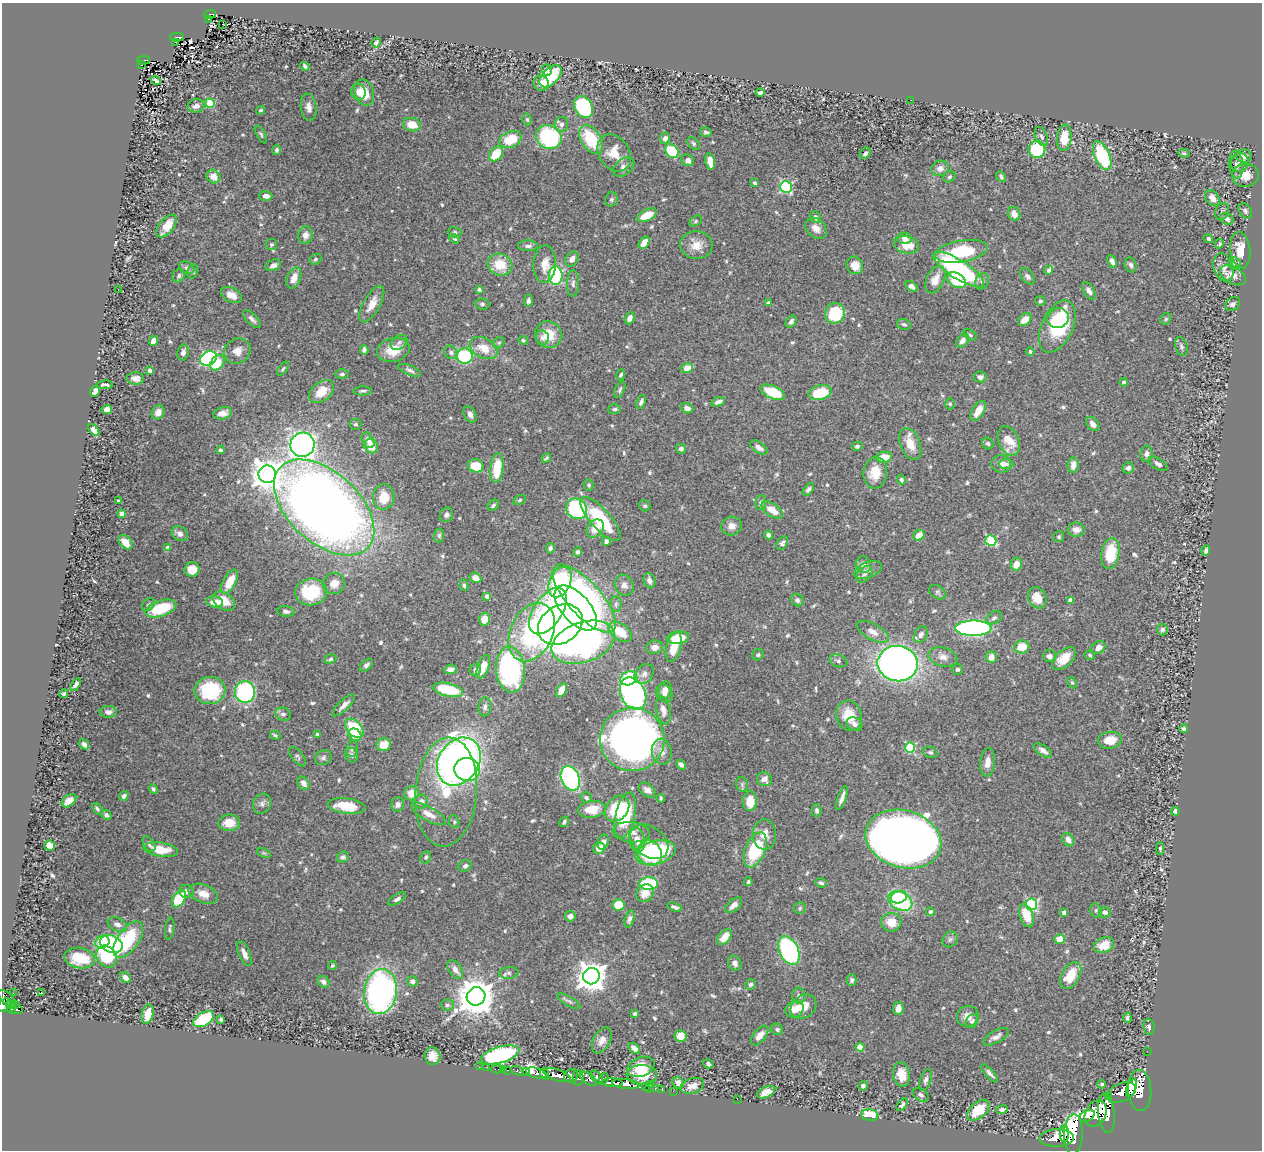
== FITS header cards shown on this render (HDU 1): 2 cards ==
NAXIS1  =                 1260
NAXIS2  =                 1148

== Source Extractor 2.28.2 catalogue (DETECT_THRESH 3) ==
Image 1260 x 1148 px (HDU 1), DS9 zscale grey, 1 PNG px = 1 image px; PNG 1264 x 1152 px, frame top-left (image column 1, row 1148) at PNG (2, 3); each listed source drawn as its Kron ellipse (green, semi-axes under 4 px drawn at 4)
Background 1.01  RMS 0.026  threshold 0.0778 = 3 sigma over >= 5 px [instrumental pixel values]
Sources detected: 636; of the 636, the 500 brightest by FLUX_AUTO listed and drawn (136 fainter detections omitted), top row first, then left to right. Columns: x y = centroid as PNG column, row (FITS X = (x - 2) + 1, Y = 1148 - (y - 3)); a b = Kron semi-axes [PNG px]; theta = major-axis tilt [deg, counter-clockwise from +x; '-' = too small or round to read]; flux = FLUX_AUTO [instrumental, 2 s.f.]
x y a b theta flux
210 14 6 3 5 60
208 19 3 2 - 12
223 24 2 2 - 2.8
177 37 7 3 0 62
175 42 3 2 - 8.8
376 42 5 4 - 3.4
143 60 6 3 2 90
141 65 3 2 - 15
305 66 5 3 - 3.5
547 70 5 5 - 5.9
550 76 13 8 46 89
156 80 5 3 - 5.2
541 83 8 7 - 13
358 92 8 7 - 8.6
364 93 13 9 -72 34
760 93 4 3 - 5.1
910 100 2 2 - 41
210 103 5 4 - 95
196 106 8 6 9 11
309 107 14 8 -82 11
583 107 12 8 -57 180
261 110 5 4 - 3.6
527 119 6 4 -75 3.1
561 124 7 6 - 6.4
412 125 9 6 -13 31
706 132 6 4 -15 3.7
261 134 10 4 -61 3.4
549 137 13 11 -32 190
1041 137 10 6 -68 5.8
665 138 6 5 - 7.1
1064 138 13 7 84 37
510 139 11 8 25 47
591 140 16 9 -56 87
693 143 7 5 -47 3.4
1037 149 8 8 - 98
277 150 5 4 - 4
672 151 8 6 -47 75
614 153 20 15 -54 33
865 153 6 4 47 4.8
1184 153 6 4 -7 3.3
496 154 8 6 50 50
1102 156 15 7 -66 120
1244 156 7 6 - 11
688 160 6 6 - 7.3
710 161 8 5 -77 21
1240 162 9 9 - 8.5
1236 165 14 7 -85 7.2
624 167 12 8 39 8.5
940 168 9 7 19 9.9
1245 175 13 11 4 27
213 177 7 6 - 17
949 177 6 5 - 3.4
1001 177 6 4 -49 3.3
755 183 4 4 - 3.1
786 187 6 5 - 210
266 196 6 5 - 9.4
1212 198 8 6 -52 12
611 199 7 6 - 3.5
1245 211 8 6 -54 5.5
1222 212 9 6 67 4.5
1014 214 7 6 - 15
647 215 11 5 26 31
815 217 6 5 - 6.5
1227 219 7 5 -34 7.6
696 221 7 5 29 3
166 226 13 7 49 34
816 228 12 9 -43 14
455 232 7 5 -1 3.5
305 235 9 7 79 11
905 238 7 5 -9 9.2
454 239 6 4 -37 3
1208 239 5 4 - 4.1
644 243 7 4 55 20
1219 244 5 3 - 2.9
271 245 5 5 - 3.3
696 245 16 14 -4 25
906 245 13 8 -12 33
528 246 10 5 -1 6.3
1240 250 18 10 -83 35
962 251 27 11 10 110
315 259 6 5 - 3.3
572 259 8 6 60 9.7
1112 261 7 4 -66 7.9
1234 263 6 6 - 3.6
545 264 19 11 88 24
273 265 8 5 25 7.3
500 265 12 11 - 45
855 265 9 8 - 20
1131 265 7 6 - 5.3
1223 267 14 9 -71 16
187 268 8 6 -26 5.1
959 269 29 9 -33 270
1049 270 5 4 - 6.4
193 271 7 5 67 4
556 275 9 7 -89 210
1233 275 14 8 -31 15
179 276 7 5 56 3.9
1027 276 9 6 -52 6.1
294 278 11 6 69 14
935 280 14 8 63 23
956 280 10 7 -33 54
982 281 8 6 67 5.9
573 283 13 6 89 6.3
911 286 7 4 -34 7.5
479 289 3 3 - 4.6
118 290 2 2 - 5.2
1089 291 9 5 -56 8.8
231 295 11 7 -27 15
528 301 6 4 82 4.6
1040 301 5 4 - 2.9
769 303 4 4 - 4.3
372 304 20 8 60 22
482 304 7 5 -4 3.7
1233 304 8 6 34 6.2
835 313 10 9 - 91
630 318 6 5 - 9
1058 318 11 10 - 35
252 319 11 5 -46 6.9
1166 319 6 5 - 2.9
1025 320 7 5 40 17
791 321 6 4 53 6.3
904 324 7 5 -12 4
1057 326 28 15 65 150
548 335 13 13 - 38
970 335 7 4 -31 3.2
542 338 7 6 - 6.7
523 340 5 4 - 2.8
153 341 5 4 - 11
962 341 7 5 50 8.4
399 342 9 6 38 6
499 343 6 5 - 2.8
1181 346 10 6 -72 4.6
484 348 15 10 -27 30
364 350 4 4 - 7.3
393 350 16 11 15 38
237 351 14 12 36 17
451 352 7 6 - 5.5
1030 352 4 4 - 4
183 353 8 5 77 7.7
465 356 8 7 - 110
208 358 9 7 28 310
217 363 9 6 49 39
687 368 6 5 - 19
283 369 8 4 53 3
150 370 4 3 - 4.9
410 370 12 4 -23 5.6
342 374 7 5 0 4.6
621 375 5 4 - 3
980 377 7 5 -10 6.1
135 378 9 6 0 11
1124 382 4 3 - 3.4
105 385 8 3 1 5.5
620 390 9 5 67 3.9
95 391 6 4 58 8.8
321 391 14 9 39 34
363 391 9 4 2 4.2
773 392 13 6 -23 65
820 392 12 7 13 67
641 402 7 4 70 5.4
718 402 7 4 19 7.9
950 404 5 4 - 2.9
687 408 6 5 - 6.2
107 409 5 4 - 11
614 409 6 5 - 4.4
978 411 11 6 57 21
158 412 7 6 - 9.9
223 413 9 6 15 11
470 414 9 5 -63 8.3
355 424 6 5 - 3.9
1093 424 8 5 -51 9.2
94 430 7 4 -51 12
368 440 8 5 -60 11
1009 441 15 10 -66 33
988 443 6 5 - 4.3
910 444 17 9 -68 29
302 445 12 12 - 910
371 446 7 6 - 25
857 446 5 4 - 3.6
759 448 10 5 -33 7.3
681 449 5 5 - 5.7
220 450 4 4 - 3.6
1147 454 8 6 86 6.1
884 457 8 5 9 28
546 458 5 3 - 3
1001 464 10 8 -7 10
1006 464 7 4 -1 4.3
1158 464 10 5 -33 6.8
1073 465 7 5 87 12
476 466 8 6 -15 43
497 468 15 6 84 60
1128 468 6 5 - 7.3
875 473 16 12 84 35
267 474 9 9 - 2200
901 480 5 4 - 4.1
589 485 6 4 -63 3.1
808 489 7 4 51 5.1
384 497 13 10 84 36
520 500 7 4 28 3
119 501 3 3 - 4
761 503 7 5 86 4.7
493 505 6 4 42 4.2
645 506 6 5 - 3.1
324 507 60 35 -42 2300
576 509 11 10 - 170
772 510 12 6 -34 25
122 514 4 4 - 7.3
446 515 7 6 - 6
600 519 28 10 -48 130
731 526 10 9 - 13
595 529 10 7 52 21
1076 530 8 7 - 13
180 534 9 7 -33 8.4
769 535 4 4 - 7.3
919 535 6 5 - 18
439 536 7 5 89 3.3
1059 537 5 5 - 3.4
606 541 4 4 - 5.4
991 541 5 5 - 110
125 542 8 5 -47 17
782 543 7 5 57 5.3
168 548 4 4 - 16
550 548 5 4 - 4
1206 550 5 3 - 4
578 552 4 4 - 4.7
1110 554 15 9 82 61
1016 564 6 5 - 18
863 565 8 7 - 8.8
192 570 7 7 - 27
868 570 14 8 21 9.8
864 574 9 6 48 4.9
475 578 6 4 -29 13
649 581 7 6 - 8.8
229 582 13 6 62 34
560 582 16 10 65 300
334 583 11 10 - 19
464 585 6 4 -80 3.7
624 585 11 9 -64 11
311 592 16 13 6 96
937 592 9 6 -32 4.2
487 596 4 4 - 7.8
584 598 43 16 -48 490
1037 598 11 9 -64 28
797 600 7 6 - 4.7
1070 600 4 4 - 16
224 601 12 8 -33 30
215 602 8 5 -8 22
616 604 8 5 90 4.3
148 605 7 5 43 4.1
161 608 16 7 19 80
576 608 27 14 -48 1300
286 611 9 5 -6 5.7
548 611 26 14 56 220
994 618 8 6 28 4.7
484 619 6 5 - 21
560 624 24 18 34 1300
973 628 18 7 0 530
1162 629 6 5 - 5.7
532 632 31 21 64 250
620 632 13 8 -36 46
873 632 18 8 -29 14
921 634 9 6 57 8.3
678 638 11 6 7 40
583 642 33 20 19 630
655 647 8 7 - 11
674 647 15 7 75 32
1022 647 8 6 6 32
1098 647 7 6 - 11
758 655 6 5 - 2.9
1090 655 5 4 - 2.9
1049 656 7 6 - 7.2
943 657 15 9 -14 13
991 657 6 5 - 15
330 659 6 4 21 3.2
1064 659 14 8 43 30
838 661 9 6 -17 4.9
898 664 20 17 -11 1100
366 665 8 5 44 5
483 667 12 5 69 27
451 669 6 5 - 8.6
957 669 5 5 - 3.1
475 670 6 5 - 6.5
510 670 23 14 -84 350
644 674 11 8 50 8.3
629 678 9 6 23 80
1072 683 6 4 -62 2.9
76 685 7 4 54 6.9
448 690 15 6 -13 73
561 690 7 4 59 15
665 690 9 6 77 12
210 691 15 13 8 130
245 692 11 10 - 200
64 694 4 4 - 4
633 694 17 12 -64 500
664 694 9 8 - 11
344 705 15 5 44 12
485 707 9 6 84 5.2
663 710 14 7 -79 14
108 712 8 6 -1 7.9
283 714 8 6 -21 6.1
849 716 15 13 -71 36
854 724 8 6 -26 6.5
354 728 11 7 -48 100
1184 729 4 3 - 3.6
275 735 5 3 - 2.8
317 735 4 3 - 9.3
355 735 7 5 -38 16
632 739 32 31 - 1100
1110 740 12 8 9 27
84 744 5 4 - 7.3
384 745 7 6 - 24
910 748 5 5 - 120
352 749 8 6 82 4.6
1043 751 10 5 -34 8.4
662 752 13 10 -78 15
930 752 7 5 -20 3.6
351 755 7 6 - 5.3
297 757 11 5 -51 4.3
323 758 8 7 - 5
459 762 26 20 56 1100
988 762 14 7 84 16
681 765 5 4 - 5.6
467 769 13 11 -5 260
570 778 13 9 -66 300
764 779 7 7 - 9.7
304 783 7 5 -53 11
742 785 7 5 -71 3.7
153 789 5 4 - 4
647 790 9 6 -37 8.5
446 792 54 31 85 140
411 793 7 7 - 22
124 796 5 4 - 5.7
586 798 6 5 - 4.9
661 798 4 3 - 2.9
842 798 12 3 69 9.2
69 801 8 5 38 17
750 801 10 7 87 30
421 802 7 7 - 9.5
262 804 10 8 61 7.7
398 804 7 6 - 8.3
347 806 19 7 -7 49
97 809 6 3 -54 3.1
592 809 14 8 7 33
617 809 14 10 52 86
817 811 6 5 - 4.6
1175 811 4 3 - 6.6
429 814 19 7 -29 18
106 815 5 4 - 4.3
625 815 23 9 77 80
454 822 6 5 - 3.1
564 822 5 3 - 3.7
229 823 11 8 2 24
631 832 19 10 -6 17
765 835 15 11 -90 20
903 839 38 28 -16 2600
637 840 12 8 -79 17
1068 840 7 5 -57 12
603 842 8 5 70 9.9
649 842 21 15 -36 25
149 844 9 5 -60 4.8
50 846 5 5 - 21
599 848 6 5 - 18
1160 848 6 4 -89 2.8
161 850 17 7 -8 35
755 850 18 10 67 120
655 852 20 11 14 180
264 853 7 4 -24 2.8
650 853 13 11 -53 140
343 857 6 5 - 4.9
426 857 6 5 - 3.1
465 866 7 5 30 4.6
748 882 4 4 - 3.4
821 883 6 4 -19 3.9
649 884 9 6 2 130
186 891 7 6 - 9
645 893 9 8 - 22
203 894 15 9 -21 21
899 897 8 6 16 97
179 899 9 5 57 100
397 899 10 4 32 5.7
900 901 13 9 -27 150
1031 904 6 5 - 200
619 905 6 5 - 47
734 905 10 5 39 9.2
675 907 7 3 -18 4.7
800 908 6 5 - 3
1096 910 7 5 -71 4
930 912 4 4 - 5.1
1064 912 4 3 - 7.3
1105 912 6 5 - 6.7
1026 915 12 6 -72 37
570 916 5 5 - 11
629 919 9 4 72 6.4
891 922 10 9 - 29
117 924 10 6 -23 10
170 929 11 4 82 4
724 937 9 5 50 26
950 939 8 7 - 5.2
1060 939 5 5 - 26
128 940 21 10 55 110
102 942 7 6 - 38
111 944 12 8 -22 210
1104 945 10 7 21 23
789 951 15 9 -65 310
244 954 13 5 -67 11
106 956 11 9 -50 110
80 958 15 10 -9 48
735 963 8 6 -61 8.5
332 966 5 4 - 3.1
455 970 10 6 -57 11
509 973 10 5 6 5.1
1071 975 15 9 59 45
591 976 8 8 - 2400
125 978 6 4 -44 9.1
851 980 6 5 - 4.5
412 981 5 5 - 5.4
323 982 6 5 - 7.4
750 984 5 5 - 4
380 992 23 16 82 550
13 993 2 2 - 9.2
41 993 3 3 - 45
476 996 9 9 - 4900
799 996 8 6 -78 6.4
7 998 11 5 -41 120
569 1001 13 4 -31 4.8
4 1005 7 5 50 420
16 1005 2 2 - 7.5
447 1005 6 5 - 4
11 1007 7 4 -76 270
803 1007 14 11 39 26
898 1008 7 5 82 12
794 1009 9 8 - 20
17 1010 6 3 -2 100
635 1013 4 4 - 3.4
148 1014 10 6 75 26
968 1016 11 10 - 14
1127 1018 5 3 - 3.7
203 1019 11 6 31 120
221 1019 3 3 - 3.2
972 1021 7 6 - 3.8
1149 1027 8 5 -81 4.1
777 1029 6 5 - 4.4
760 1035 11 6 51 15
680 1036 6 6 - 26
996 1037 14 6 29 8.6
602 1040 14 8 61 14
860 1047 4 4 - 50
634 1048 7 4 -44 9
1147 1052 2 2 - 5.5
500 1055 20 8 16 320
432 1056 9 8 - 16
708 1064 5 3 - 4.5
479 1067 2 2 - 6.4
486 1067 2 2 - 12
641 1067 14 9 21 30
497 1069 6 2 0 16
503 1070 2 2 - 19
508 1070 3 2 - 30
517 1071 7 3 -23 230
526 1072 4 3 - 370
536 1073 10 5 -14 1700
990 1073 11 4 -48 6.5
544 1074 6 4 -68 850
901 1074 12 8 -78 25
557 1075 14 5 -18 2900
642 1075 15 10 -1 34
571 1076 7 6 - 1000
597 1077 8 4 -52 120
578 1078 8 5 -89 480
588 1079 10 5 -36 610
604 1079 6 3 62 260
926 1080 11 5 71 7.1
613 1083 10 4 -4 1800
678 1083 6 5 - 12
626 1084 14 5 -7 1600
652 1084 3 2 - 79
1102 1084 4 4 - 3.3
645 1086 3 3 - 23
692 1086 12 7 18 14
863 1086 5 4 - 4.2
649 1088 4 2 - 17
1131 1088 9 4 69 1500
655 1089 2 2 - 19
662 1090 3 2 - 13
1140 1090 21 11 -86 5400
673 1091 2 2 - 7.5
766 1092 10 5 25 16
1121 1092 15 9 24 3000
921 1095 9 6 -35 6.2
1108 1097 2 2 - 490
737 1099 2 2 - 26
902 1105 7 4 50 3.6
978 1110 13 8 42 50
1002 1110 6 4 10 5.5
1106 1113 20 8 -84 4500
1096 1114 14 10 62 3900
870 1115 9 5 -7 56
1087 1116 8 5 26 1900
1064 1134 8 4 87 1800
1073 1134 20 9 88 8000
1057 1138 17 8 2 3900
At the frame edge (FLAGS 8, measured only in part): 1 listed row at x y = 4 1005
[136 fainter detections neither listed nor drawn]